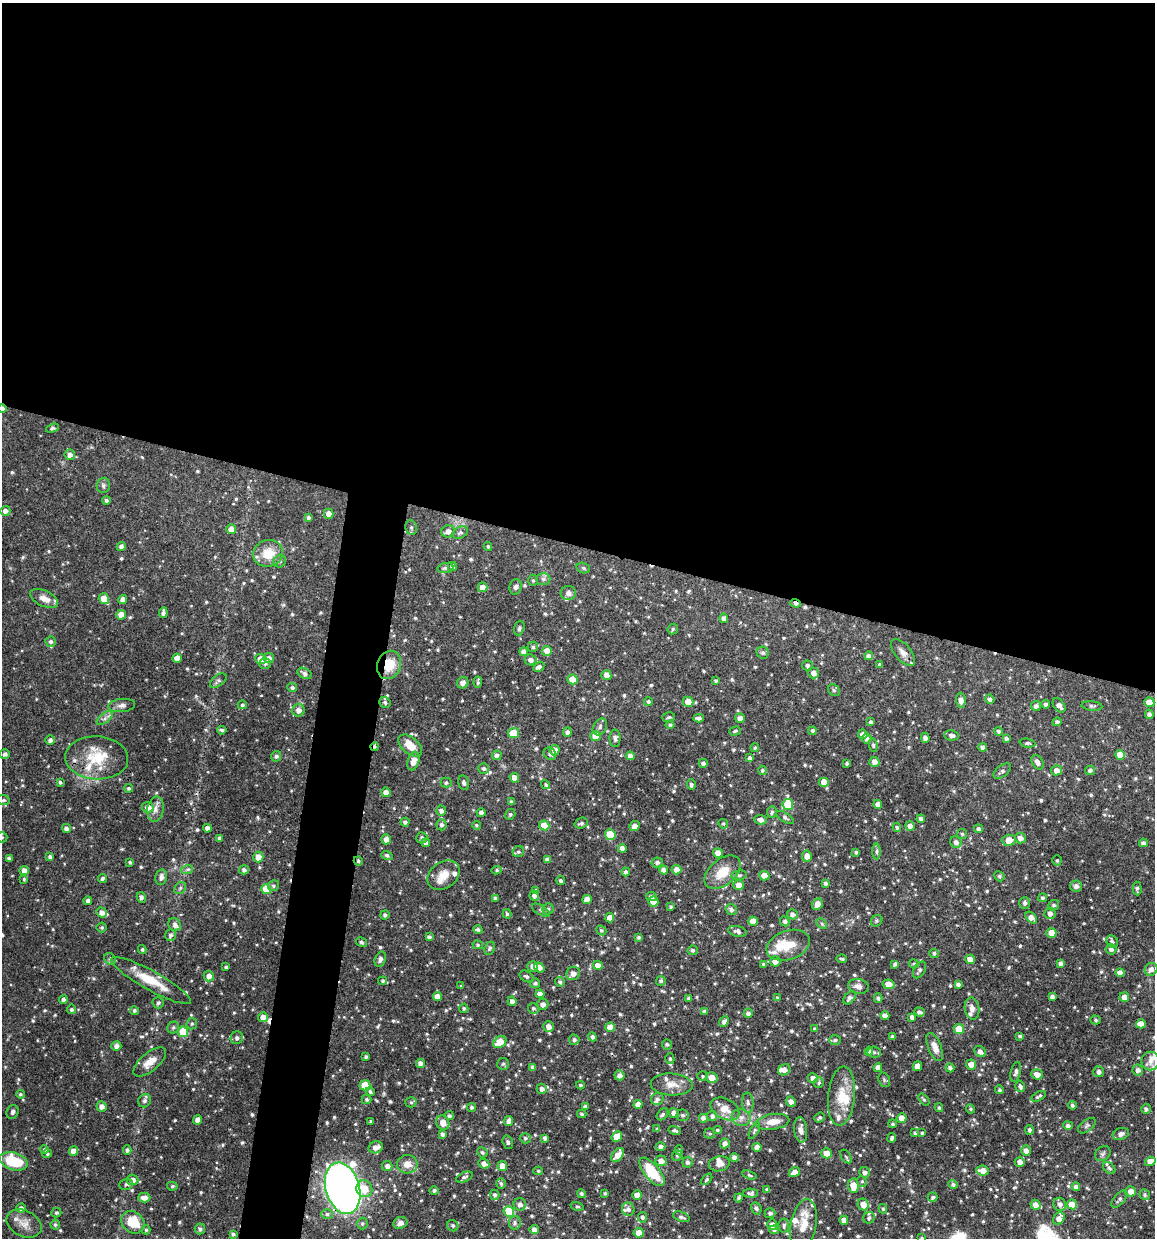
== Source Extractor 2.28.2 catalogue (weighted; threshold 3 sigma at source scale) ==
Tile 3 of 4 x 4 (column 3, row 1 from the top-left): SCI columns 2423-3575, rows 3713-4948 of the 4966 x 4951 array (HDU 1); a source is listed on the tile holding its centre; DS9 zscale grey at full resolution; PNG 1157 x 1240 px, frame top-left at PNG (2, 3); each listed source drawn as its Kron ellipse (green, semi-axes under 4 px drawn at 4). Shown black and unused: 47% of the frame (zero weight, under 3 of 4 exposures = <1% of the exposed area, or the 3 px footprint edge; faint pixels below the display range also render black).
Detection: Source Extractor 2.28.2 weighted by HDU 2 'WHT'; one run over the whole footprint, this tile lists its part. Background 0.0686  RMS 0.0025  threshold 0.0113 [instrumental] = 3 sigma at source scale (4.5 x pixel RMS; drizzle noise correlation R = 1.50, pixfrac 1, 0.05/0.05 arcsec/px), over >= 5 px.
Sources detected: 802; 5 cosmic-ray / hot-pixel residue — neither listed nor drawn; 29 inside a brighter listed object's ellipse — not listed separately; of the other 768, all 500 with FLUX_AUTO >= 0.367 (the completeness limit of this list) listed and drawn (268 fainter detections not listed), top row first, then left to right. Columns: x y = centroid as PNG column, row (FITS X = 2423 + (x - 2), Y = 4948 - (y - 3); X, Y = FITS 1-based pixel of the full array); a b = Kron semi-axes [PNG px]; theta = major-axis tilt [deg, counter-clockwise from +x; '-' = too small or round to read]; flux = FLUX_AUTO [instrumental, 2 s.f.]
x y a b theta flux
2 408 4 4 - 0.7
52 428 7 4 19 0.4
70 455 5 5 - 1.3
103 485 8 6 77 0.61
106 500 4 4 - 0.59
5 511 5 5 - 1.1
329 514 5 4 - 1.5
308 517 4 3 - 0.61
411 527 7 5 -76 0.66
231 529 5 5 - 1.9
448 531 7 6 - 1.6
460 533 8 5 27 0.69
488 546 4 4 - 0.44
121 547 4 4 - 1.1
268 553 15 13 16 5.4
280 561 6 6 - 0.59
452 567 4 4 - 1.1
445 568 8 5 8 0.62
583 568 7 5 -18 0.47
543 579 7 6 - 0.68
533 580 5 5 - 0.44
482 587 5 5 - 1.8
515 587 7 6 - 0.84
568 593 8 7 - 1.1
44 599 15 7 -26 2.3
104 599 5 5 - 4.5
123 599 4 4 - 1.5
796 603 5 4 - 0.82
163 613 5 3 - 0.86
121 615 5 5 - 2.5
724 618 5 4 - 1.1
519 628 7 5 71 0.55
673 629 5 5 - 0.44
51 642 5 5 - 0.68
533 647 5 5 - 0.46
547 651 5 5 - 2.4
524 652 4 4 - 1
903 652 16 8 -49 1.6
763 653 6 5 - 0.58
869 656 4 4 - 0.89
177 658 4 4 - 2.1
269 658 5 5 - 1.1
260 659 5 5 - 2.6
531 660 6 5 - 1.1
265 663 6 5 - 0.61
389 665 14 11 67 5.6
807 665 5 5 - 0.59
879 665 4 3 - 0.5
539 667 6 4 31 0.81
304 673 7 5 -29 0.88
814 673 5 5 - 1.5
606 675 5 5 - 2.2
572 679 5 5 - 3
218 681 9 5 36 0.61
716 681 4 3 - 0.48
478 682 5 3 - 0.48
463 683 6 5 - 1.2
292 687 5 4 - 0.63
834 690 6 5 - 0.51
990 699 5 4 - 0.77
961 700 7 4 -87 1.4
385 702 6 5 - 0.6
648 702 4 4 - 0.57
688 702 5 5 - 2.5
1149 702 5 5 - 3.5
1046 704 4 4 - 0.71
122 705 13 6 5 1.1
242 705 4 4 - 0.39
1059 705 8 5 -52 1.2
1036 706 5 5 - 0.81
1092 706 10 4 -6 0.54
298 710 6 6 - 1.6
1149 714 5 4 - 0.96
669 717 6 5 - 0.42
105 718 9 5 36 0.9
698 718 5 4 - 0.88
740 718 5 4 - 1.5
871 722 4 4 - 0.66
1057 722 4 4 - 0.67
670 725 4 4 - 0.48
600 727 9 6 59 0.76
222 730 4 3 - 0.54
735 731 6 3 16 0.39
813 731 4 4 - 0.66
998 731 4 4 - 0.58
567 732 5 4 - 0.7
514 733 5 5 - 5.7
863 734 5 4 - 1.2
952 735 7 5 -7 1.1
596 736 5 5 - 3.3
615 738 8 5 90 0.69
867 738 5 5 - 0.73
925 738 5 4 - 1.2
1006 738 4 3 - 0.64
50 740 5 4 - 1
1028 743 8 4 -5 0.49
410 745 14 8 -41 3.5
873 745 6 4 -81 0.39
375 746 4 3 - 0.54
983 747 4 4 - 1.1
755 748 4 4 - 0.46
555 750 5 5 - 1.5
5 754 5 5 - 0.8
550 754 7 5 -43 0.71
497 755 5 5 - 0.97
1120 755 5 5 - 3.2
276 756 5 5 - 0.67
630 756 4 4 - 1.3
97 758 31 21 -3 9.9
750 758 4 4 - 0.77
413 761 9 5 74 2.3
874 762 5 5 - 1.5
1037 762 8 5 -58 1.1
703 763 4 4 - 0.89
847 763 3 3 - 0.49
483 768 5 5 - 0.66
762 770 5 4 - 0.48
1057 770 5 5 - 1.9
1090 770 5 4 - 0.71
1002 771 10 5 39 0.76
514 778 5 4 - 2
60 782 4 3 - 0.5
824 782 5 5 - 2.1
446 783 5 5 - 0.5
464 783 7 5 -77 0.68
546 785 5 4 - 0.38
691 785 5 4 - 0.58
129 788 4 4 - 0.51
386 792 4 4 - 1.5
3 800 6 5 - 0.57
511 802 4 3 - 0.51
788 804 5 5 - 7.6
878 804 4 4 - 1.5
148 807 6 5 - 2.3
155 809 13 8 82 1.4
441 811 5 5 - 0.99
772 812 6 5 - 0.63
481 813 4 4 - 1.1
510 814 5 5 - 0.45
785 818 10 4 -34 0.54
921 819 4 4 - 0.88
761 820 6 5 - 1.3
405 822 4 4 - 0.71
581 823 7 5 20 0.64
723 824 5 4 - 0.37
442 825 5 5 - 0.79
476 825 4 4 - 0.39
544 825 5 5 - 3.6
635 826 5 4 - 1.6
910 826 5 4 - 1
897 827 4 4 - 0.49
66 828 4 4 - 0.99
207 828 4 4 - 1.4
978 829 4 4 - 0.91
962 834 5 5 - 0.43
610 835 5 5 - 7.3
2 837 5 5 - 0.39
219 838 4 3 - 0.85
422 838 5 5 - 0.65
1020 838 5 5 - 1.5
386 839 5 5 - 1.4
1009 840 7 5 2 3.1
956 842 6 5 - 1.1
426 843 4 4 - 1.1
1143 843 4 4 - 0.86
622 848 4 4 - 1.4
877 851 8 4 89 0.5
518 852 6 5 - 0.49
856 852 4 3 - 0.44
718 853 5 4 - 2.1
387 855 5 4 - 0.49
807 856 5 5 - 1.6
50 857 4 4 - 0.8
258 857 5 5 - 2.5
9 859 3 3 - 0.72
547 859 4 4 - 0.96
1057 860 5 4 - 0.4
358 861 4 4 - 0.43
130 862 3 3 - 0.41
657 862 5 5 - 0.79
676 869 5 5 - 1.7
24 870 5 4 - 1.5
187 870 6 4 20 0.4
244 870 5 4 - 0.71
497 870 5 4 - 0.4
664 870 4 4 - 1.5
626 872 4 4 - 0.71
723 872 21 13 40 5.1
443 875 17 13 36 3.4
739 875 8 4 7 0.46
764 876 5 5 - 3.5
999 876 5 4 - 0.46
161 877 8 6 77 1.1
102 878 5 4 - 0.6
24 879 4 3 - 0.4
561 880 4 4 - 0.55
825 883 4 4 - 0.58
738 885 5 5 - 1.8
273 886 5 5 - 0.55
1076 886 6 6 - 1.2
180 888 6 5 - 0.52
1137 888 7 4 -87 0.63
266 889 5 5 - 5.6
535 890 4 4 - 0.5
534 896 5 5 - 0.85
141 897 5 4 - 0.76
651 897 5 4 - 0.61
495 898 4 4 - 0.51
1043 898 4 4 - 0.51
587 899 5 4 - 2.3
88 901 4 4 - 0.82
653 901 5 5 - 3.1
1025 903 6 5 - 0.73
817 904 6 5 - 1.5
1053 905 6 5 - 0.54
671 907 3 3 - 0.39
548 909 5 5 - 0.48
731 909 6 5 - 0.73
541 910 10 4 -31 0.58
102 912 5 5 - 1.3
1050 913 6 5 - 1.1
507 914 4 3 - 0.39
792 914 5 5 - 0.95
385 915 4 4 - 0.67
609 918 5 4 - 1.6
1031 918 7 4 -45 1.8
753 921 5 4 - 2.5
785 921 5 4 - 0.77
877 921 6 5 - 0.44
822 924 6 4 -46 0.43
175 925 7 6 - 0.98
102 927 5 5 - 0.43
478 930 4 4 - 0.52
601 930 5 4 - 0.4
737 931 9 5 -13 0.79
1051 933 5 4 - 2.7
170 935 6 5 - 0.67
429 937 4 3 - 0.6
639 937 4 4 - 0.49
1112 941 6 5 - 0.64
361 942 6 4 -32 0.39
478 945 5 4 - 0.38
788 945 22 14 19 5.5
490 948 7 5 65 0.57
142 949 4 3 - 0.39
1111 949 5 5 - 0.82
693 950 5 5 - 0.51
934 953 5 4 - 0.56
110 959 6 5 - 0.48
380 959 8 5 67 1
842 959 5 3 - 0.37
970 959 5 4 - 2.2
775 961 5 5 - 1.6
1061 963 4 4 - 0.87
763 964 4 3 - 0.39
895 964 4 3 - 0.63
914 964 5 4 - 0.38
598 965 5 4 - 2.1
533 966 5 5 - 1.2
226 967 4 4 - 0.62
539 967 5 4 - 1.5
1151 969 7 6 - 1.2
920 970 9 5 60 0.68
573 973 7 6 - 1.8
1120 973 4 4 - 1.7
209 976 5 5 - 1.6
526 976 7 5 -31 0.67
151 980 45 9 -29 6.9
383 981 4 4 - 0.57
661 981 5 5 - 0.43
560 982 5 4 - 0.42
535 983 5 5 - 0.62
889 984 6 4 -10 2.5
958 984 4 3 - 0.75
461 986 3 3 - 0.39
858 986 10 7 -11 1.3
540 994 4 4 - 1.3
437 997 5 4 - 2.3
1052 997 4 4 - 0.96
1124 997 5 5 - 1.6
689 998 4 3 - 0.63
777 998 4 4 - 0.43
849 998 7 5 49 0.78
878 998 4 4 - 0.49
63 1000 4 4 - 0.94
512 1001 4 4 - 1
158 1003 5 5 - 0.49
543 1004 5 5 - 1.3
464 1008 4 4 - 0.46
533 1008 5 5 - 0.53
71 1009 5 4 - 0.52
972 1009 11 7 -81 1.5
134 1010 4 4 - 0.5
704 1012 4 4 - 0.81
919 1012 5 4 - 0.65
748 1013 4 4 - 0.74
885 1016 4 4 - 1.4
263 1017 5 5 - 1.7
912 1017 4 4 - 0.94
1096 1020 5 4 - 0.38
724 1022 5 4 - 0.88
192 1024 6 5 - 0.49
1141 1024 5 4 - 2.3
548 1027 5 5 - 1.7
610 1027 5 4 - 2.4
173 1028 6 5 - 0.54
814 1029 4 4 - 0.41
959 1029 5 5 - 3.7
183 1032 5 5 - 8.4
892 1036 3 3 - 0.47
1020 1036 4 3 - 0.46
592 1037 4 4 - 0.73
237 1038 6 6 - 0.86
574 1040 5 5 - 0.63
835 1040 6 5 - 0.41
500 1042 7 5 36 4.8
667 1044 5 5 - 0.52
116 1046 5 5 - 1.1
935 1047 15 6 -67 2
869 1051 4 4 - 1
874 1052 7 5 -5 0.6
980 1052 6 5 - 1.1
366 1057 4 3 - 0.5
670 1059 5 4 - 0.45
1150 1061 9 8 - 1.7
150 1062 20 9 40 2.9
420 1063 5 4 - 1.3
503 1064 6 6 - 0.44
971 1065 5 5 - 2.2
917 1066 5 4 - 1.7
533 1067 4 4 - 0.73
878 1068 4 4 - 1.6
950 1068 4 4 - 0.93
784 1070 6 5 - 1.5
1138 1070 5 5 - 1.1
1016 1072 10 5 77 0.76
1099 1072 5 5 - 0.94
1037 1074 5 5 - 1.7
619 1075 5 5 - 1.2
702 1076 5 5 - 0.4
712 1078 6 5 - 2.6
813 1078 5 4 - 1.5
884 1080 7 5 -70 0.43
819 1083 5 5 - 0.51
672 1084 21 11 -4 2.9
365 1085 5 5 - 6.9
580 1085 4 3 - 0.37
1020 1086 6 5 - 0.7
542 1089 5 5 - 1
1000 1090 4 4 - 0.51
370 1092 4 4 - 0.54
20 1094 4 3 - 0.41
841 1096 30 13 85 6.5
1038 1096 8 3 29 0.54
367 1099 5 5 - 0.48
657 1099 6 6 - 0.71
924 1099 7 4 -51 0.41
144 1101 7 6 - 0.76
411 1102 5 5 - 0.37
791 1102 5 4 - 1.2
748 1103 10 6 -86 0.84
638 1104 4 4 - 1.9
1072 1105 4 4 - 0.56
101 1106 5 5 - 1.3
585 1106 4 4 - 0.61
471 1107 5 4 - 0.55
939 1108 4 3 - 0.38
725 1109 15 10 -27 3.1
970 1109 5 4 - 0.37
1146 1109 5 4 - 0.7
13 1112 7 6 - 0.75
674 1113 5 5 - 1.2
582 1114 4 3 - 0.41
662 1114 7 4 48 0.6
682 1115 6 6 - 0.61
449 1116 4 4 - 0.54
712 1116 5 5 - 0.8
741 1117 9 8 - 1.4
703 1118 5 5 - 0.89
820 1118 5 4 - 0.46
902 1118 5 4 - 2.6
198 1120 4 4 - 1.8
371 1121 3 3 - 0.37
508 1121 5 4 - 1.1
773 1122 17 7 9 3
443 1123 7 6 - 2.5
893 1124 4 4 - 0.39
1068 1125 5 4 - 0.77
1087 1126 10 5 38 0.7
657 1129 4 3 - 0.56
675 1130 6 3 -14 0.49
717 1130 4 3 - 0.41
801 1130 13 6 -84 1.4
1029 1130 5 4 - 0.62
754 1131 9 4 62 0.46
710 1133 5 5 - 0.4
915 1133 4 3 - 0.43
922 1133 4 4 - 0.42
443 1134 4 4 - 0.77
1121 1134 8 6 19 1.3
617 1137 6 5 - 3.3
525 1138 5 5 - 0.47
545 1138 4 3 - 0.75
892 1138 5 3 - 0.62
508 1142 7 5 -70 0.52
725 1143 5 4 - 1.3
376 1147 7 6 - 1.9
661 1147 5 4 - 1
757 1147 4 4 - 1.9
44 1149 4 4 - 0.38
127 1150 4 4 - 0.64
679 1150 5 4 - 0.38
73 1151 5 4 - 2
1026 1151 5 5 - 1.3
482 1152 5 5 - 0.48
826 1153 5 5 - 3.3
47 1154 5 4 - 0.4
1103 1154 8 6 39 0.63
618 1155 8 5 54 2.7
677 1156 5 5 - 0.46
846 1157 7 5 -55 0.41
734 1158 4 4 - 1.2
14 1161 14 8 -18 11
661 1161 5 5 - 1.5
1150 1161 5 4 - 2.1
687 1162 5 5 - 0.64
1020 1162 5 5 - 1.3
407 1164 10 9 - 2.2
484 1164 6 4 -25 1.4
719 1164 11 7 15 1.5
387 1166 5 5 - 1
502 1166 5 5 - 1.9
1109 1168 7 5 -39 0.53
538 1171 5 4 - 0.38
983 1171 6 5 - 2.1
652 1172 17 7 -50 9.2
794 1172 6 4 31 1.7
865 1172 5 5 - 0.98
749 1175 7 4 -20 0.45
464 1177 9 4 23 0.64
707 1179 7 4 46 0.42
133 1180 6 5 - 1.4
862 1181 5 4 - 0.42
501 1183 5 4 - 0.47
126 1184 7 5 20 0.68
953 1184 5 4 - 0.55
172 1186 5 4 - 0.4
853 1186 7 5 -86 4.2
1076 1187 4 4 - 0.98
343 1188 26 17 -74 200
364 1189 8 7 - 3.9
434 1190 5 4 - 0.55
767 1190 4 4 - 0.8
1131 1191 5 5 - 1.8
605 1193 3 3 - 0.39
751 1193 7 4 -1 0.57
581 1194 4 4 - 0.53
495 1195 5 4 - 0.62
637 1195 5 4 - 2.6
1145 1195 5 5 - 0.55
933 1197 5 4 - 0.52
144 1198 6 5 - 1.5
738 1198 4 4 - 0.42
1119 1199 10 5 49 0.72
520 1204 6 6 - 1.1
863 1204 6 5 - 2.6
1060 1204 7 6 - 1
1072 1204 5 5 - 3.6
1035 1205 5 5 - 1.5
577 1206 6 4 -15 0.39
21 1208 4 4 - 0.84
756 1208 6 5 - 0.5
628 1209 6 6 - 0.9
883 1209 4 4 - 0.41
509 1211 5 5 - 8.2
56 1213 5 4 - 0.43
770 1213 5 5 - 0.72
327 1214 6 5 - 0.58
642 1217 5 4 - 0.67
681 1217 8 4 -21 0.68
869 1218 6 5 - 0.61
1059 1218 7 5 56 1.7
844 1220 4 4 - 1.5
133 1222 12 10 -39 6.2
24 1223 18 13 -27 2.5
362 1223 6 5 - 0.48
400 1223 7 6 - 1.2
515 1223 7 6 - 0.63
55 1225 5 4 - 0.48
772 1225 5 5 - 1.6
804 1225 26 12 80 4.6
453 1226 6 5 - 0.57
784 1226 7 5 -86 0.62
200 1229 5 5 - 0.67
146 1230 4 4 - 0.41
534 1230 4 4 - 1.2
774 1230 5 4 - 0.42
639 1233 5 5 - 3.6
233 1234 4 3 - 0.49
921 1238 4 3 - 0.37
Overlapping masked pixels (flux is a lower limit): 8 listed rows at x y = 2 408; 796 603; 389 665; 375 746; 97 758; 358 861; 972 1009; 343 1188
Isophote crosses this tile's border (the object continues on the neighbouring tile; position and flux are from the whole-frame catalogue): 4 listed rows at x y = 2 408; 2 837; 14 1161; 921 1238